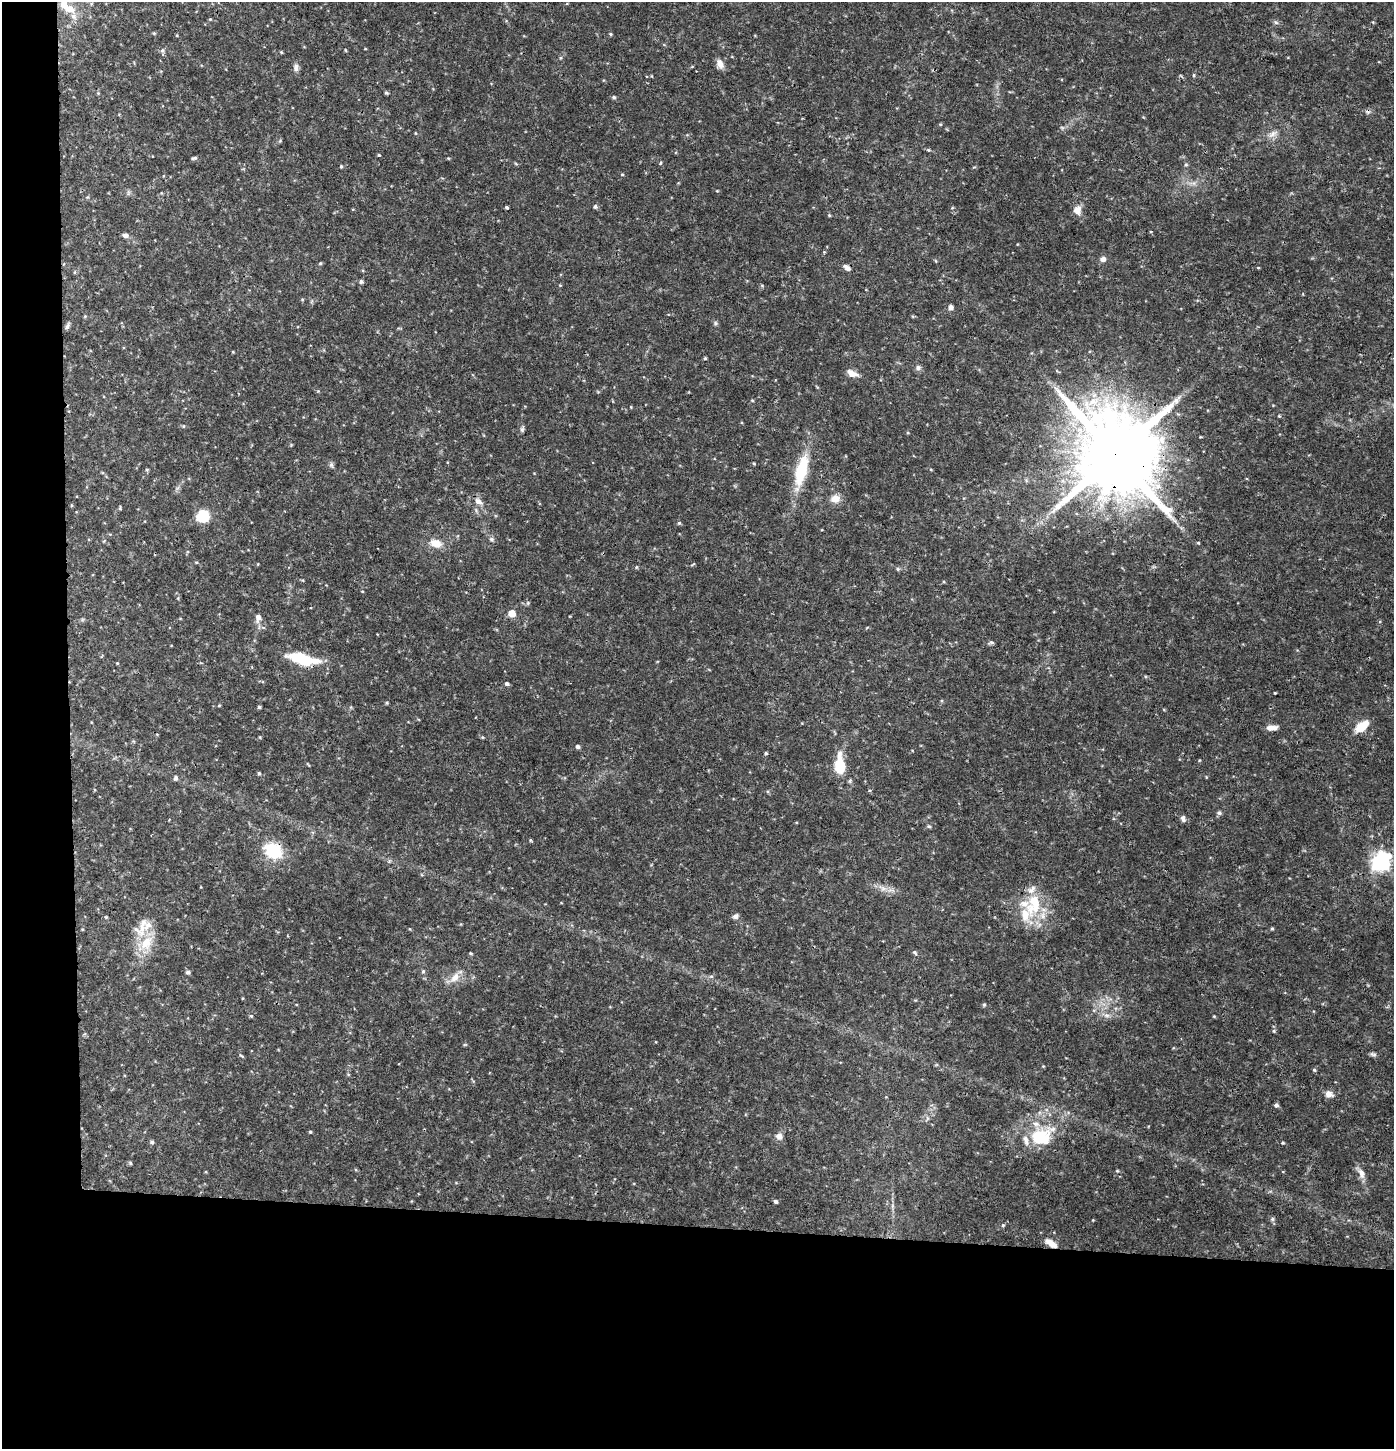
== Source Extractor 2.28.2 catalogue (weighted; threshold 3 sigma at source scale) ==
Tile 7 of 3 x 3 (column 1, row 3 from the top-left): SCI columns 214-1605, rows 2-1448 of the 4603 x 4354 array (HDU 1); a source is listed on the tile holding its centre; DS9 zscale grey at full resolution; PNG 1396 x 1451 px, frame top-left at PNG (2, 2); no overlay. Shown black and unused: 19% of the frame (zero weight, under 3 of 4 exposures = <1% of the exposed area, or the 3 px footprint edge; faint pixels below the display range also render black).
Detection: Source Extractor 2.28.2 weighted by HDU 2 'WHT'; one run over the whole footprint, this tile lists its part. Background 0.0301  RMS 0.0037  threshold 0.0167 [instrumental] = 3 sigma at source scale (4.5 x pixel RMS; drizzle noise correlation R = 1.50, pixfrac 1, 0.0396/0.0396 arcsec/px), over >= 5 px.
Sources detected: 150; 1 cosmic-ray / hot-pixel residue — not listed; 9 inside a brighter listed object's ellipse — not listed separately; the other 140 listed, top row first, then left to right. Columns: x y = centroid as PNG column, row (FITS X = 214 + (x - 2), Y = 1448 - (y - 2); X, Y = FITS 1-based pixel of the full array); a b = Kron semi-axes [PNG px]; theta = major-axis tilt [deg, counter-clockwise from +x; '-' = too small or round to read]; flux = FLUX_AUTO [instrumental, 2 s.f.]
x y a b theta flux
64 5 7 6 - 4.9
69 9 14 9 -12 4.7
210 19 4 4 - 0.37
1276 22 7 5 -43 0.76
154 33 5 4 - 0.39
610 34 5 4 - 0.44
365 49 4 2 - 0.23
162 51 7 5 89 0.83
281 52 4 4 - 0.36
560 58 5 3 - 0.43
720 64 11 8 -57 2.7
296 67 9 7 82 1.5
1194 75 5 4 - 0.47
98 93 4 4 - 0.38
386 93 5 4 - 0.49
614 97 5 4 - 0.58
940 124 4 3 - 0.32
1062 127 6 4 -19 0.55
415 133 5 3 - 0.32
1273 134 15 7 31 2.3
928 150 6 4 -20 0.52
379 155 4 3 - 0.4
194 158 7 4 15 0.64
448 158 5 3 - 0.32
660 163 5 3 - 0.36
1186 165 5 4 - 0.55
341 166 4 3 - 0.41
622 174 4 4 - 0.38
717 191 5 3 - 0.31
507 207 3 3 - 0.56
595 207 5 5 - 0.75
1077 210 11 9 75 2.8
829 215 5 4 - 0.4
1151 231 3 2 - 0.57
125 235 8 6 -8 1.2
824 252 4 4 - 0.34
1103 259 8 6 11 1.5
320 263 5 4 - 0.44
847 268 11 6 -39 1.6
1258 268 5 3 - 0.29
75 272 5 3 - 0.35
361 281 5 5 - 0.86
302 299 5 3 - 0.36
950 307 6 6 - 1.3
85 316 5 4 - 0.35
715 323 6 5 - 0.68
67 326 9 5 53 0.97
233 352 4 3 - 0.29
705 358 4 4 - 0.45
918 368 8 7 - 1.1
852 373 13 6 -23 3.4
752 400 5 3 - 0.36
631 407 4 3 - 0.28
1279 416 4 3 - 0.34
183 426 5 3 - 0.33
522 429 7 5 89 0.77
1200 437 4 3 - 0.29
1115 454 23 21 -27 5700
754 464 4 4 - 0.39
331 465 9 6 -72 0.89
147 470 5 3 - 0.39
801 471 47 14 75 17
835 499 12 10 9 3.4
478 501 13 8 -36 2.5
71 505 5 3 - 0.34
120 508 5 3 - 0.45
203 516 9 8 - 17
679 523 5 5 - 0.52
491 539 8 6 -16 0.83
104 541 4 4 - 0.39
436 543 15 10 -14 4.8
1198 543 4 4 - 0.37
692 564 8 2 22 0.37
636 567 5 4 - 0.4
898 569 5 5 - 0.53
362 591 4 3 - 0.26
528 603 6 4 -73 0.48
512 613 5 5 - 7.3
258 618 11 7 85 2.2
991 642 7 5 8 0.76
301 658 31 13 -18 15
117 663 4 3 - 0.31
507 683 5 5 - 0.83
1275 693 3 2 - 0.32
387 703 5 4 - 0.46
219 706 5 3 - 0.32
259 707 4 3 - 0.6
1362 727 16 8 40 7
1272 728 12 6 4 2.5
260 737 4 3 - 0.34
482 737 5 4 - 0.41
578 746 5 4 - 0.98
766 753 4 4 - 0.5
308 764 7 3 -45 0.32
840 765 15 8 -90 15
259 773 4 4 - 0.56
175 778 6 5 - 0.82
1219 813 6 5 - 0.89
1183 818 9 6 -76 1.2
929 826 6 4 -20 0.55
530 840 4 4 - 0.4
273 851 16 13 -32 19
1381 861 7 7 - 160
882 888 15 7 -32 2.7
1034 903 35 19 76 16
735 916 7 6 - 1.1
106 917 4 4 - 0.32
143 925 35 10 79 6.9
1272 929 4 4 - 0.43
146 943 22 15 55 9.2
914 952 6 4 -40 0.75
471 953 4 3 - 0.39
423 971 5 4 - 0.59
188 972 6 5 - 0.77
711 976 6 4 -18 0.5
455 977 17 10 46 3.8
984 1005 5 4 - 0.48
1107 1015 9 6 -2 1.5
251 1016 5 4 - 0.47
1214 1016 4 3 - 0.31
1274 1031 5 5 - 0.54
1373 1054 9 5 -22 0.83
242 1056 8 3 -40 0.47
1314 1070 5 4 - 0.48
1329 1094 12 9 -20 2.1
1276 1105 4 4 - 0.87
927 1118 7 4 -72 0.66
310 1132 4 4 - 0.4
779 1136 8 7 - 2.3
1042 1136 36 26 24 20
152 1142 6 5 - 0.73
1283 1143 4 3 - 0.39
130 1163 5 5 - 0.57
1117 1171 4 4 - 0.37
1361 1173 16 9 -65 2.6
776 1201 4 4 - 0.94
892 1206 7 4 72 0.65
1272 1219 6 5 - 0.66
1003 1225 5 4 - 0.49
1051 1243 16 7 -33 3.5
Overlapping masked pixels (flux is a lower limit): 4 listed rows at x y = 847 268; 1115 454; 273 851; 1051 1243
Isophote crosses this tile's border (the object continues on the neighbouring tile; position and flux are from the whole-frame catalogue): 1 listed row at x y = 64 5